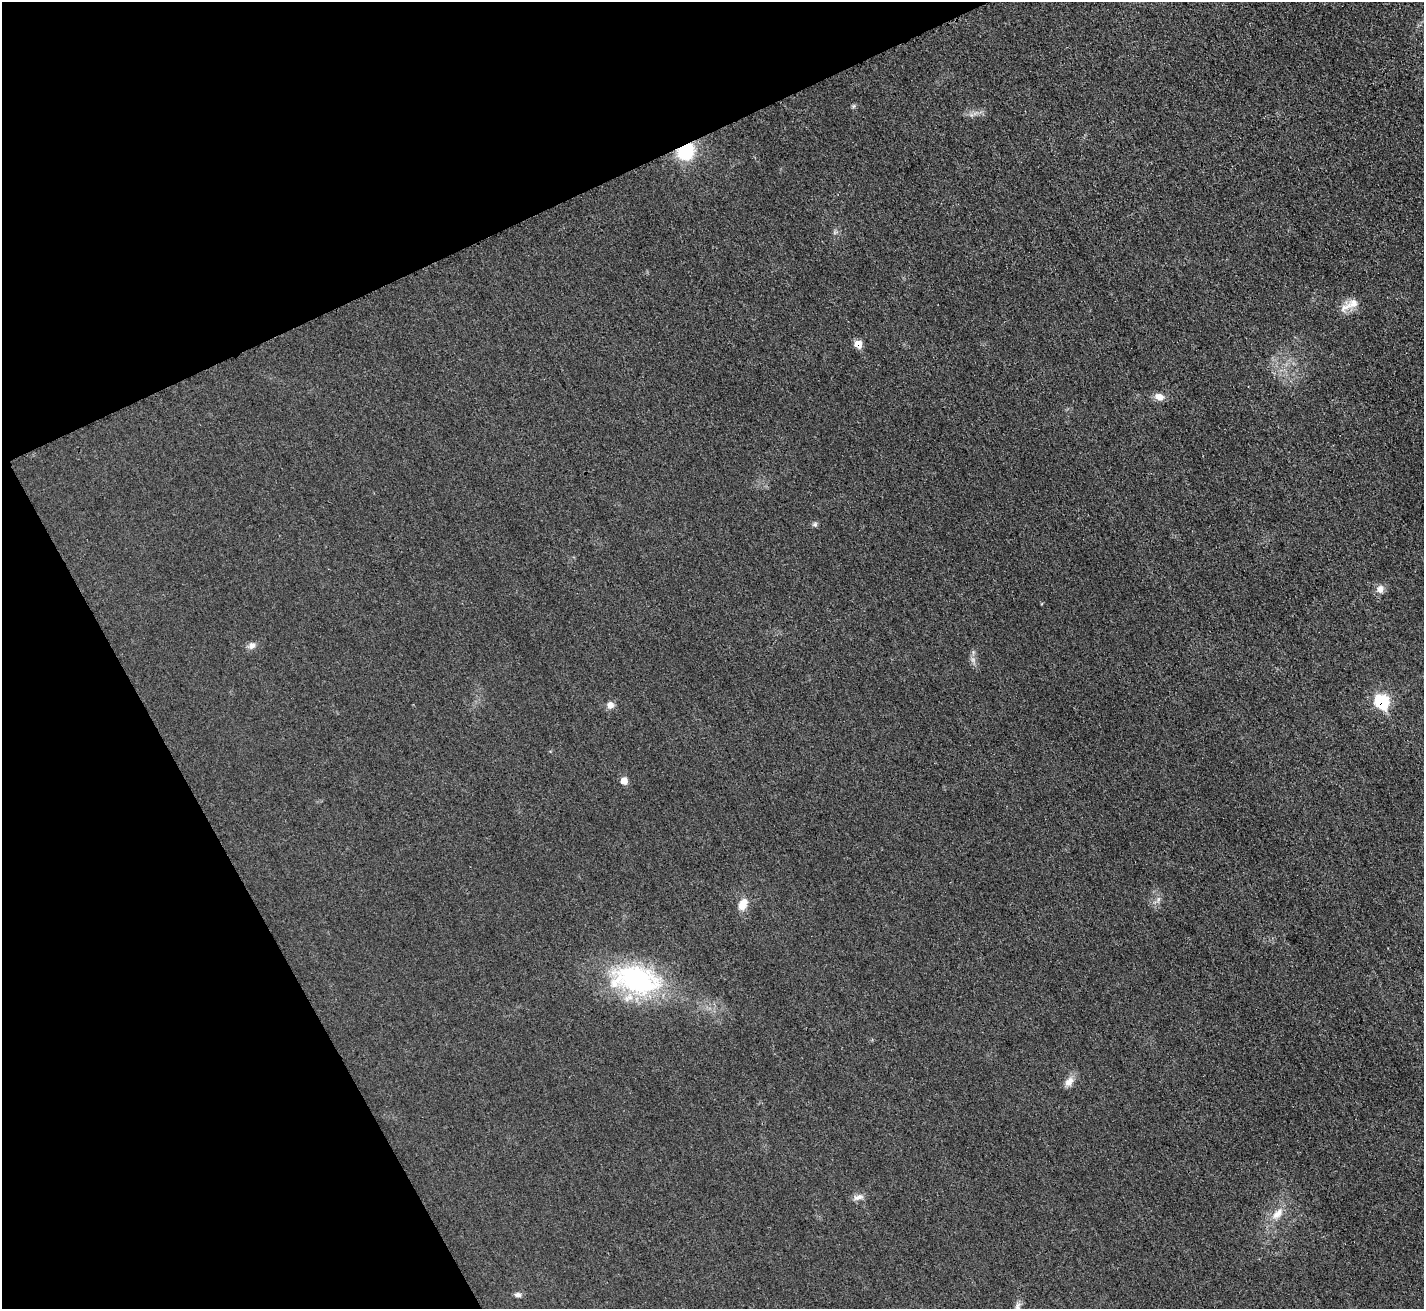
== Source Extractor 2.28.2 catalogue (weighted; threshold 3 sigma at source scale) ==
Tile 5 of 4 x 4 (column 1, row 2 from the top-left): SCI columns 21-1442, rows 2920-4226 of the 5712 x 5701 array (HDU 1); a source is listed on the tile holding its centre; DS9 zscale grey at full resolution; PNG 1426 x 1311 px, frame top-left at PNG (2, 2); no overlay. Shown black and unused: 23% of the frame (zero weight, under 3 of 4 exposures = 1% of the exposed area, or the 3 px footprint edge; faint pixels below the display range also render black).
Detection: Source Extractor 2.28.2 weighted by HDU 2 'WHT'; one run over the whole footprint, this tile lists its part. Background 0.0218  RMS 0.0061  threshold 0.0276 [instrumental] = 3 sigma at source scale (4.5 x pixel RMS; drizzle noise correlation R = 1.50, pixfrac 1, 0.05/0.05 arcsec/px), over >= 5 px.
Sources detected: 20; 1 too faint to see at this stretch — not listed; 1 inside a brighter listed object's ellipse — not listed separately; the other 18 listed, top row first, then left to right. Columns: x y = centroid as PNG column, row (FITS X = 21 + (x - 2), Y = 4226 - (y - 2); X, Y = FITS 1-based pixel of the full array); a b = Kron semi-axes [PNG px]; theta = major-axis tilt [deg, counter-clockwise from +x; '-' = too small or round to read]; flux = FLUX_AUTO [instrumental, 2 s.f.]
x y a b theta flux
854 106 6 4 70 0.89
686 152 17 15 37 27
1346 307 23 8 25 5.9
858 344 7 7 - 6.7
1159 397 11 8 -16 4.7
815 524 7 6 - 1.3
1380 589 11 10 - 3.8
252 646 10 8 48 2.9
1382 702 9 7 -54 48
610 705 10 9 - 3
624 780 7 7 - 4.7
743 904 15 9 62 7.2
636 980 65 35 -11 88
1069 1082 14 9 48 4.6
858 1197 14 7 18 3.2
1278 1213 21 9 46 7.4
518 1295 9 6 -2 1.8
1017 1307 13 7 76 2.8
Overlapping masked pixels (flux is a lower limit): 3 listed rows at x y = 686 152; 858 344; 1382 702
Isophote crosses this tile's border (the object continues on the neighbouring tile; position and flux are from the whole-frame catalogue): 1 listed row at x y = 1017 1307